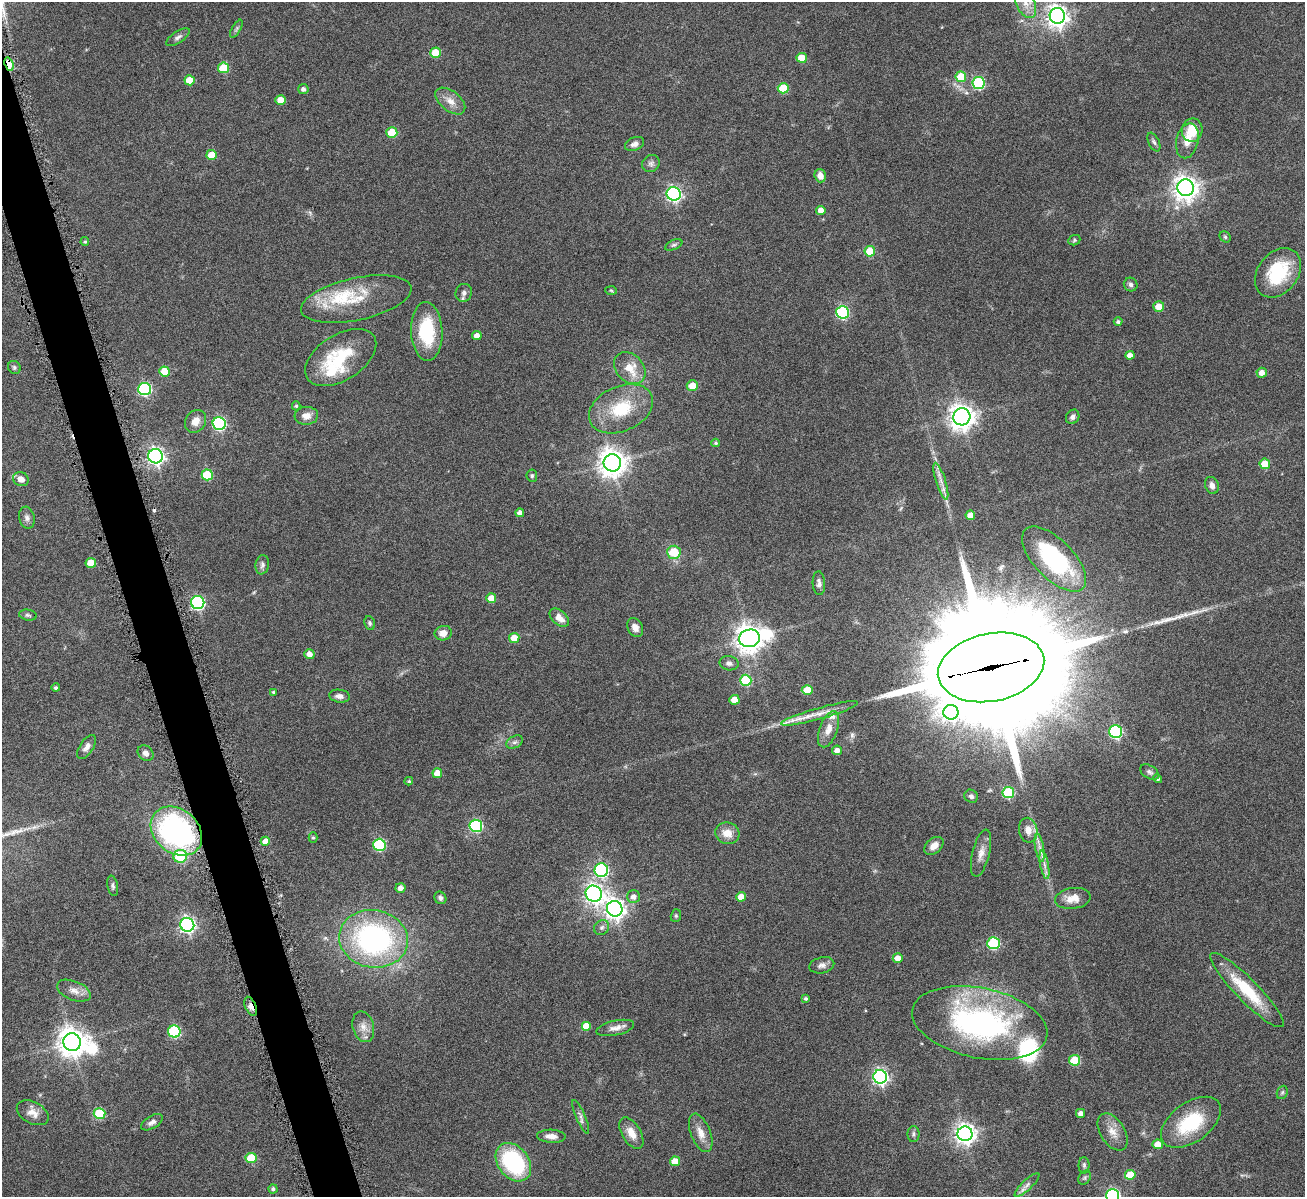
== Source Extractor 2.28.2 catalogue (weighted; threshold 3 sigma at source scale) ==
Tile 11 of 4 x 4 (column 3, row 3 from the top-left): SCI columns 2614-3916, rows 1471-2665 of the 5223 x 5210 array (HDU 1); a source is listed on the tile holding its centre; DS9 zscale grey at full resolution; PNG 1307 x 1199 px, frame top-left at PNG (2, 2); each listed source drawn as its Kron ellipse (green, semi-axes under 4 px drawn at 4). Shown black and unused: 3% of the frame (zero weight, under 4 of 8 exposures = <1% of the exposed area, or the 3 px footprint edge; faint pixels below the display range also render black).
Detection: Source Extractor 2.28.2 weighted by HDU 2 'WHT'; one run over the whole footprint, this tile lists its part. Background 0.108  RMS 0.0052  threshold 0.0211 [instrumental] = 3 sigma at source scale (4.09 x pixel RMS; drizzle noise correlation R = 1.36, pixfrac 0.8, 0.05/0.05 arcsec/px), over >= 5 px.
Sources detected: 178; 1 inside a brighter object's white glare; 1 cosmic-ray / hot-pixel residue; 3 long thin detections or spike segments (spike, bleed or trail) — neither listed nor drawn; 5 inside a brighter listed object's ellipse — not listed separately; the other 168 listed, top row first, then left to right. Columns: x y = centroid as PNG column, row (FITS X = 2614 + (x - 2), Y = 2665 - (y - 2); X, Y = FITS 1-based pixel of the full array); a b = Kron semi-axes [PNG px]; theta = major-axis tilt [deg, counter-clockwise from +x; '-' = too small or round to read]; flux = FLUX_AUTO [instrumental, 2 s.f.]
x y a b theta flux
1026 3 15 9 -65 5.3
1057 16 8 7 - 330
236 29 10 4 60 1
178 37 13 6 33 1.7
435 53 5 5 - 10
802 58 5 5 - 9.1
9 64 7 4 -72 22
224 68 5 5 - 17
961 77 5 5 - 12
190 80 5 5 - 9.4
978 83 6 6 - 48
783 88 5 5 - 15
303 89 5 5 - 1.4
281 100 5 5 - 5.6
450 101 17 10 -38 4.7
1192 130 12 10 78 10
392 132 5 5 - 16
1187 141 18 11 76 5.8
1154 142 10 5 -63 1.3
635 144 10 6 22 2.1
212 155 5 5 - 8.7
651 163 9 8 - 1.6
820 176 7 5 -72 3.4
1185 188 8 8 - 450
674 194 7 6 - 120
821 210 4 4 - 3.5
1225 237 6 5 - 0.73
1074 240 6 5 - 0.71
85 242 4 4 - 0.62
674 245 9 5 24 1.1
870 251 5 5 - 11
1278 273 27 20 52 26
1131 285 7 6 - 1.4
611 290 6 4 -3 0.61
464 293 9 8 - 1.8
356 299 56 21 12 22
1159 306 5 5 - 5.7
842 312 6 6 - 58
1118 322 4 4 - 1.2
427 331 29 15 -87 27
477 336 5 4 - 3.3
1130 355 4 4 - 3
341 357 39 22 32 27
14 367 7 6 - 0.98
630 368 18 13 -47 9.3
164 371 5 5 - 12
1262 373 5 5 - 3.6
692 386 5 5 - 7.7
145 389 6 6 - 66
296 406 4 4 - 0.67
621 409 34 22 24 22
306 416 12 9 5 3.4
962 417 8 8 - 500
1073 417 7 6 - 1.7
195 421 12 10 55 4
219 423 6 6 - 76
716 443 4 3 - 0.66
155 456 7 7 - 170
612 463 9 8 - 610
1265 464 5 5 - 9.7
207 475 5 5 - 18
532 476 6 5 - 0.95
21 479 8 7 - 3.9
941 481 19 4 -72 3.5
1212 485 9 6 -68 2.3
520 513 4 4 - 2
970 515 5 5 - 4.8
27 518 11 7 -75 2
674 552 6 6 - 14
1054 559 41 19 -46 55
91 563 5 5 - 6.9
262 565 10 7 80 1.6
819 583 12 6 -87 2
491 598 5 5 - 6
198 603 6 6 - 81
28 615 9 5 -9 1.1
559 618 11 7 -41 4.3
370 623 7 5 -80 0.99
635 628 10 7 -63 3.1
443 633 9 7 12 4
514 638 5 5 - 6.6
749 638 10 8 12 620
309 654 5 5 - 3.1
729 663 9 7 -11 1.9
991 667 54 34 11 23000
746 680 6 5 - 27
56 688 4 4 - 1
807 690 5 5 - 9.9
273 692 4 3 - 0.71
339 696 10 6 -8 2.4
734 700 5 4 - 6.3
951 712 7 7 - 140
820 713 40 5 16 5.8
829 729 19 9 70 5
1116 732 6 6 - 61
514 742 9 6 26 1.4
87 747 13 6 56 2.5
837 750 5 4 - 2.7
146 753 9 7 -44 1.9
1150 772 10 6 -32 1.4
437 773 5 5 - 5.4
1157 779 4 4 - 1.1
409 781 4 3 - 0.63
1008 793 6 5 - 32
971 796 7 6 - 1.5
476 826 6 6 - 60
1028 830 12 9 -78 5
176 831 28 22 -40 110
727 833 12 10 -16 5.8
313 837 5 4 - 0.77
265 841 4 4 - 4.6
379 845 6 6 - 46
934 846 11 7 41 3.7
1040 847 14 4 -80 2.9
981 853 24 8 76 4.5
180 856 7 6 - 24
1044 865 14 4 -79 2.6
601 870 7 7 - 77
113 886 10 5 -79 1.2
401 888 5 5 - 2.4
594 894 8 8 - 220
633 897 6 6 - 2.6
741 897 5 5 - 6.6
440 898 7 5 -50 1.4
1073 898 18 10 8 5.8
615 909 8 7 - 300
676 916 6 5 - 0.76
187 925 7 7 - 150
602 927 8 7 - 1.5
374 939 35 28 -10 110
993 943 6 6 - 46
898 958 5 5 - 4.1
822 965 12 8 14 2.4
1247 990 51 11 -46 22
74 991 17 9 -22 4.2
806 998 3 3 - 0.89
251 1006 10 5 -67 2.6
980 1023 69 35 -12 110
586 1026 5 5 - 7.6
363 1027 16 10 -74 4.6
615 1028 19 7 12 3.3
174 1031 6 6 - 44
72 1042 9 8 - 660
1075 1060 5 5 - 21
880 1077 7 7 - 140
1282 1092 7 5 68 0.78
33 1113 17 10 -28 4.8
100 1113 6 5 - 26
1081 1113 4 4 - 2.3
581 1117 18 4 -67 1.9
152 1122 12 6 31 2
1191 1122 34 19 36 28
1113 1132 20 12 -58 5.8
631 1133 17 9 -59 5.6
701 1133 20 10 -68 5.4
913 1134 8 6 90 1.2
965 1134 7 7 - 310
551 1136 14 6 -2 3.6
1158 1144 5 5 - 6.3
251 1158 5 5 - 15
675 1161 5 5 - 7.1
513 1162 21 15 -52 46
1084 1165 8 5 -89 1.1
1130 1175 5 5 - 11
1085 1178 8 5 56 0.92
1027 1185 16 5 43 2.2
273 1189 4 4 - 1.1
1113 1195 6 6 - 100
Overlapping masked pixels (flux is a lower limit): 4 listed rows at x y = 9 64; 991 667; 176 831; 251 1006
Isophote crosses this tile's border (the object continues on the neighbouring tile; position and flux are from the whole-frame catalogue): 3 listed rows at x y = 1026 3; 1057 16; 1113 1195